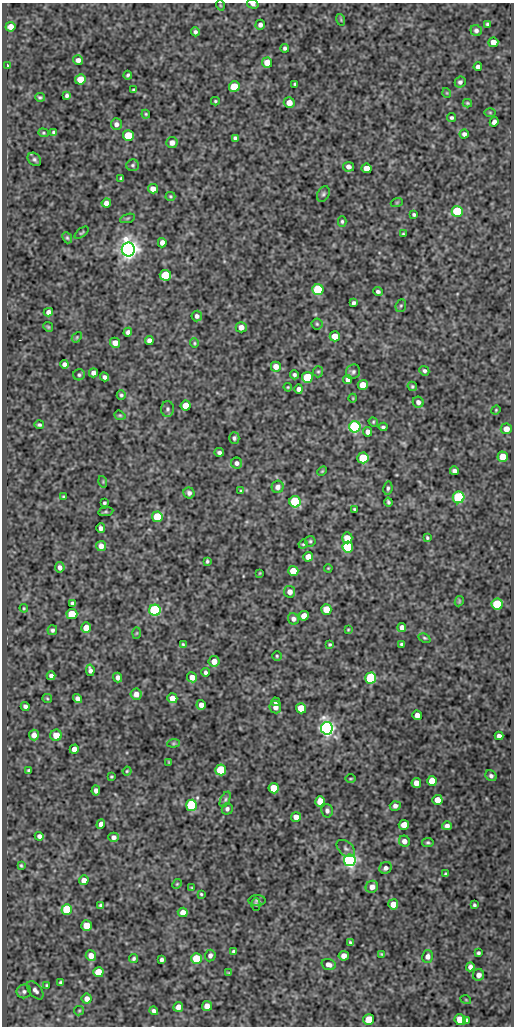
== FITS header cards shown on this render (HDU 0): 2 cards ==
NAXIS1  =                  512
NAXIS2  =                 1024

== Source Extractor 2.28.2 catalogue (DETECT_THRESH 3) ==
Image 512 x 1024 px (HDU 0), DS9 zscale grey, 1 PNG px = 1 image px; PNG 516 x 1028 px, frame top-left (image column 1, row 1024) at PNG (2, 3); each listed source drawn as its Kron ellipse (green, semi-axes under 4 px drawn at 4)
Background 113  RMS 0.56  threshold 1.68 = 3 sigma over >= 5 px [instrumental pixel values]
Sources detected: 249; all 249 listed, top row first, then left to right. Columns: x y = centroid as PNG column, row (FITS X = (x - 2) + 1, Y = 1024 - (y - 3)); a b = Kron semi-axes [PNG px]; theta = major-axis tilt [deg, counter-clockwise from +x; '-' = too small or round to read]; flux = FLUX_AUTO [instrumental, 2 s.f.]
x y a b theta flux
253 4 6 4 -16 100
220 5 5 3 - 32
341 20 6 3 -73 41
487 24 4 3 - 56
260 25 5 4 - 130
10 27 5 5 - 320
476 30 6 5 - 100
195 32 4 4 - 94
493 42 5 4 - 320
285 48 4 4 - 82
78 60 5 4 - 170
267 63 5 5 - 520
7 66 3 3 - 48
478 67 4 4 - 120
128 75 4 3 - 62
80 79 5 5 - 770
460 82 5 5 - 99
295 84 3 3 - 58
234 87 5 5 - 1300
134 90 3 3 - 54
447 93 5 3 - 30
67 95 4 4 - 86
40 97 5 3 - 63
215 101 4 4 - 45
289 103 5 5 - 370
467 103 4 3 - 53
490 112 6 4 -1 44
146 114 4 3 - 44
451 118 4 4 - 63
494 122 5 4 - 140
116 124 6 5 - 150
54 132 3 3 - 63
43 133 5 4 - 47
464 134 4 4 - 110
128 136 5 5 - 2100
235 138 4 4 - 83
172 143 6 5 - 210
34 159 7 6 - 92
133 165 6 5 - 68
348 167 5 5 - 180
367 168 5 4 - 450
121 178 4 3 - 51
153 189 5 4 - 260
323 194 8 6 62 89
170 196 5 4 - 47
397 202 6 4 19 44
106 203 4 4 - 210
457 211 5 5 - 2700
414 215 4 3 - 62
128 218 8 3 19 50
342 221 5 4 - 63
81 233 8 3 39 41
403 234 3 3 - 38
67 238 6 4 -67 55
162 243 5 4 - 220
128 249 7 6 - 30000
165 275 5 5 - 1400
318 290 5 5 - 3300
378 291 5 4 - 95
354 303 4 3 - 89
401 306 6 5 - 60
48 312 5 4 - 160
197 316 5 5 - 120
317 324 5 5 - 60
48 327 5 4 - 45
241 327 5 5 - 270
128 332 4 4 - 100
335 336 5 5 - 590
77 337 6 4 48 52
149 340 4 4 - 150
115 343 5 5 - 310
194 343 4 4 - 45
64 364 4 4 - 130
276 367 5 5 - 290
424 371 5 4 - 88
318 372 6 5 - 59
353 372 7 7 - 99
93 373 4 4 - 160
79 375 6 5 - 73
294 375 4 4 - 87
104 377 4 4 - 110
307 377 5 5 - 2500
348 380 4 4 - 180
363 385 5 5 - 500
412 386 5 4 - 59
288 387 4 3 - 41
299 389 4 4 - 170
121 395 5 4 - 68
353 398 4 3 - 29
418 402 5 5 - 130
186 406 5 5 - 520
168 409 8 6 90 100
496 410 5 4 - 41
120 415 6 4 -19 49
373 422 5 4 - 44
39 425 4 3 - 72
355 427 5 5 - 6900
383 427 4 3 - 66
506 429 5 5 - 320
368 432 5 4 - 200
234 438 6 5 - 78
219 452 5 3 - 93
503 457 5 5 - 620
363 458 5 5 - 1600
237 463 5 5 - 120
322 471 5 3 - 38
454 471 4 4 - 130
103 482 6 3 -73 42
278 487 6 6 - 180
388 488 6 4 80 81
241 491 4 4 - 51
189 493 5 5 - 130
63 497 4 3 - 43
459 497 6 5 - 3900
295 502 5 5 - 3600
388 502 4 3 - 62
104 503 4 3 - 61
354 509 3 2 - 42
106 512 7 4 8 57
157 517 5 5 - 1700
101 528 5 4 - 140
347 538 5 5 - 520
427 538 4 3 - 53
310 541 5 5 - 60
303 544 5 4 - 46
101 546 5 5 - 250
348 547 5 5 - 3600
308 557 5 4 - 430
207 561 4 3 - 58
60 567 5 5 - 150
328 568 4 3 - 33
293 571 5 5 - 810
260 573 3 2 - 29
290 592 6 5 - 220
459 601 5 4 - 40
72 603 4 3 - 72
497 604 5 5 - 2000
24 608 4 4 - 40
326 609 5 5 - 820
155 610 5 5 - 5600
72 614 5 5 - 1100
304 616 5 5 - 380
293 619 6 5 - 130
402 627 4 4 - 200
86 628 5 5 - 560
52 630 5 4 - 85
348 630 3 3 - 35
137 633 6 4 88 41
424 638 6 4 -26 52
183 644 4 3 - 49
330 644 3 3 - 52
402 644 4 3 - 76
277 656 5 4 - 47
214 661 5 5 - 320
90 670 6 4 -79 130
205 672 4 4 - 87
51 676 4 4 - 130
117 677 5 4 - 140
192 677 5 5 - 280
371 678 5 5 - 4200
136 694 5 5 - 240
47 698 5 4 - 44
77 698 5 4 - 140
172 698 5 5 - 370
276 702 4 4 - 93
201 705 5 4 - 230
25 706 5 4 - 120
275 707 6 6 - 180
301 708 5 5 - 890
417 715 4 4 - 250
327 728 6 6 - 19000
34 735 5 5 - 240
56 735 6 5 - 450
499 736 4 4 - 150
174 743 6 4 6 49
74 749 5 4 - 280
169 762 4 3 - 39
29 770 4 3 - 73
221 770 5 5 - 2000
127 771 4 4 - 45
491 776 6 5 - 100
111 777 3 3 - 41
350 779 5 3 - 38
432 781 5 5 - 670
416 783 5 4 - 300
274 788 5 5 - 980
96 790 5 4 - 140
225 799 8 4 64 88
437 800 5 5 - 430
320 801 5 5 - 720
192 805 5 5 - 4000
395 806 5 5 - 130
227 809 6 5 - 99
327 811 7 5 -76 110
296 817 5 4 - 320
101 824 5 4 - 190
404 825 5 5 - 450
447 826 5 4 - 140
39 836 4 4 - 120
114 837 5 4 - 140
404 841 5 5 - 200
428 843 6 4 -9 61
346 848 10 7 -41 120
350 860 6 6 - 13000
21 865 4 3 - 46
386 868 6 5 - 130
446 874 4 3 - 61
84 880 5 4 - 300
177 884 5 4 - 42
372 887 6 6 - 250
192 888 4 3 - 33
201 894 3 3 - 43
257 901 8 5 1 76
256 904 6 4 89 47
393 904 5 5 - 470
101 905 4 4 - 78
474 905 3 3 - 63
67 909 5 5 - 1900
183 912 5 4 - 310
86 926 5 5 - 720
350 942 4 3 - 55
233 951 3 3 - 60
478 953 4 3 - 66
381 954 3 2 - 36
91 956 5 5 - 330
210 956 6 5 - 130
344 956 5 5 - 270
427 956 6 5 - 170
134 958 5 4 - 75
196 958 5 5 - 1400
161 960 4 3 - 97
329 964 7 5 -19 160
470 967 4 4 - 140
98 972 5 5 - 900
229 973 3 3 - 45
479 975 6 5 - 190
61 982 3 3 - 48
46 985 4 3 - 45
35 990 10 6 -50 130
24 991 7 7 - 100
87 999 5 5 - 240
466 1000 5 3 - 30
207 1006 5 5 - 330
178 1007 5 4 - 260
79 1011 5 4 - 42
154 1011 4 4 - 100
369 1019 5 5 - 660
460 1020 6 5 - 950
467 1020 4 3 - 110
At the frame edge (FLAGS 8, measured only in part): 1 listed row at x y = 253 4